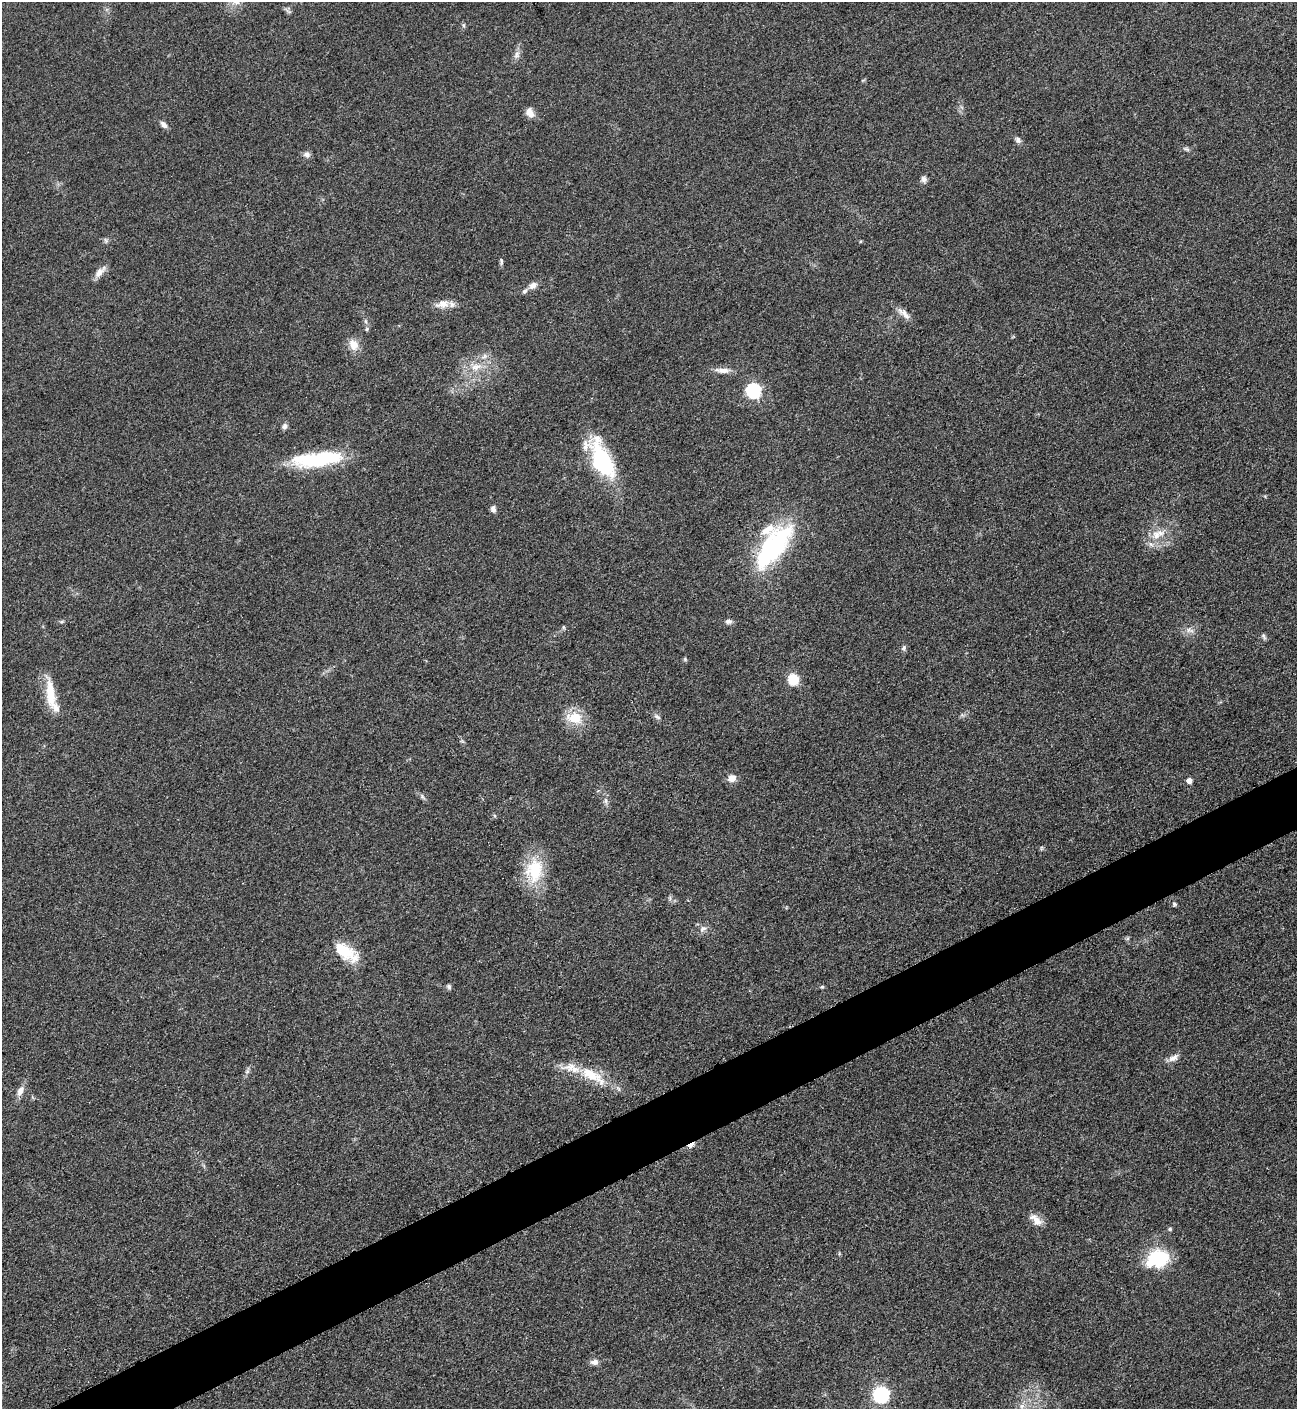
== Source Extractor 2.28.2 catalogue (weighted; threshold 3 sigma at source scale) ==
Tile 7 of 4 x 4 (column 3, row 2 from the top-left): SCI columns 2753-4047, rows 2823-4229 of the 5639 x 5648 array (HDU 1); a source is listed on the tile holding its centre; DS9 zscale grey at full resolution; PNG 1299 x 1411 px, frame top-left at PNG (2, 2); no overlay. Shown black and unused: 4% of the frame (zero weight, under 3 of 5 exposures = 1% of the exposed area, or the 3 px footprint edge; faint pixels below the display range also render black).
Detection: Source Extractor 2.28.2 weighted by HDU 2 'WHT'; one run over the whole footprint, this tile lists its part. Background 0.0918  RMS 0.0067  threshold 0.0301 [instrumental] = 3 sigma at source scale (4.5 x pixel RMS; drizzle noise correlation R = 1.50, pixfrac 1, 0.05/0.05 arcsec/px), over >= 5 px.
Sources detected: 63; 2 inside a brighter object's white glare — not listed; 4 inside a brighter listed object's ellipse — not listed separately; the other 57 listed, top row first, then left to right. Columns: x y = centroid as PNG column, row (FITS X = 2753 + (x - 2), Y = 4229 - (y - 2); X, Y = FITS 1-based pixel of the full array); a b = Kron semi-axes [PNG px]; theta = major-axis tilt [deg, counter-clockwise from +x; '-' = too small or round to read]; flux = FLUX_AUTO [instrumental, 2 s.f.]
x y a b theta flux
463 25 6 4 -90 1.1
517 55 11 7 65 3.1
530 113 13 9 -68 4.9
164 125 10 6 -48 2.7
1018 140 9 7 -65 2.2
1187 149 9 5 -26 1.5
307 154 9 8 - 2.5
924 179 9 8 - 2.4
106 241 8 4 -59 1.2
501 261 9 4 -84 1.4
100 272 18 8 46 4.9
533 285 11 8 35 3.8
442 304 21 10 11 7.2
904 314 22 7 -40 5.1
367 329 6 5 - 1.1
354 345 12 10 -66 8
484 356 8 5 58 2
476 367 17 10 16 9.1
722 370 21 7 -5 5.2
753 390 7 6 - 130
284 426 7 6 - 2.3
326 457 75 16 7 45
602 458 54 19 -61 55
493 509 8 6 -80 2.5
1156 535 15 12 70 9.6
773 547 58 23 53 91
728 621 10 7 -1 2.2
563 627 6 3 -71 0.82
1190 630 11 6 -17 3.2
1263 636 9 5 -55 1.4
904 648 7 6 - 1.5
685 659 5 5 - 0.94
793 679 11 10 - 16
50 693 38 10 -84 17
657 717 10 6 -32 2.1
575 718 19 13 -7 16
732 778 10 9 - 5
1189 780 5 4 - 4.5
606 801 8 6 -90 2.3
534 871 33 23 86 31
1174 904 6 5 - 1.1
703 929 10 8 41 3.1
1128 938 6 4 72 1
346 952 33 15 -35 20
449 986 6 6 - 1.6
822 987 6 4 20 0.84
1173 1058 15 8 29 4
247 1071 6 5 - 1.5
590 1074 27 14 -36 19
20 1091 16 8 64 4.6
691 1145 9 4 31 3.9
1036 1220 20 9 -44 6.3
1170 1229 5 5 - 1.1
1158 1258 23 18 19 37
594 1362 11 7 3 3.1
881 1395 7 7 - 170
1022 1406 7 6 - 2.6
Overlapping masked pixels (flux is a lower limit): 1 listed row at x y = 691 1145